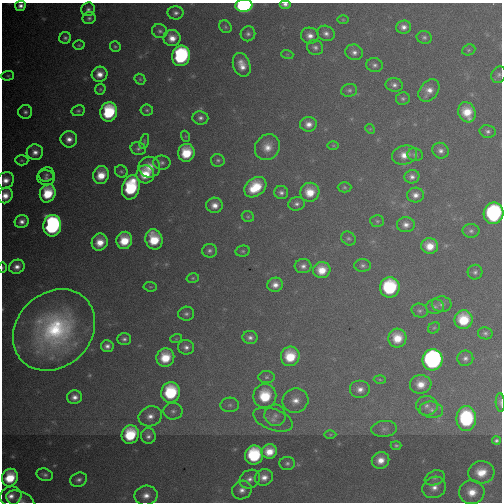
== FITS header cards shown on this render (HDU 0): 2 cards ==
NAXIS1  =                  500
NAXIS2  =                  500

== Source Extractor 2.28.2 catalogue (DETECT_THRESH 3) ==
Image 500 x 500 px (HDU 0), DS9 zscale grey, 1 PNG px = 1 image px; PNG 504 x 504 px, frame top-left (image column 1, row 500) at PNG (2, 3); each listed source drawn as its Kron ellipse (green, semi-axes under 4 px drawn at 4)
Background 4970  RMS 54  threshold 163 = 3 sigma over >= 5 px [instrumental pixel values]
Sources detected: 157; all 157 listed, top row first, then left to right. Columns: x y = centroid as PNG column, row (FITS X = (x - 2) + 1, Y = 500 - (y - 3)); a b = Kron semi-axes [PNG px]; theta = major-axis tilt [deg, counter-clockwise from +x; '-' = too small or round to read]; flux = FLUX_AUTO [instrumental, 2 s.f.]
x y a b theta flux
285 4 6 4 0 1.6e+04
244 5 8 6 6 7.4e+05
20 6 5 5 - 1.9e+04
88 9 7 6 - 1.3e+04
176 13 8 6 0 1.4e+04
89 18 6 6 - 1.1e+04
343 20 6 4 -1 4.4e+03
225 27 7 5 -49 7.8e+03
403 27 7 6 - 2.2e+04
160 31 8 7 - 1.2e+04
326 33 9 7 -27 1.8e+04
248 34 7 7 - 1.3e+04
310 36 9 8 - 2.7e+04
424 37 7 6 - 1.0e+04
65 38 6 5 - 1.1e+04
172 38 8 8 - 4.1e+04
79 45 5 4 - 5.2e+03
115 46 5 5 - 6.5e+03
315 47 8 7 - 1.4e+04
469 50 7 5 22 7.0e+03
354 52 9 7 -19 1.9e+04
287 54 6 4 -18 4.7e+03
181 56 10 9 - 4.9e+05
242 65 12 8 -71 4.4e+04
375 65 8 7 - 1.3e+04
99 74 8 7 - 3.7e+04
499 75 8 7 - 1.1e+04
8 76 6 4 2 6.0e+03
140 79 6 5 - 6.0e+03
394 85 8 6 -10 1.6e+04
100 89 6 5 - 6.2e+03
349 90 8 6 15 1.0e+04
429 91 12 9 51 3.6e+04
403 99 7 6 - 9.5e+03
147 110 6 5 - 7.7e+03
78 111 7 5 9 8.2e+03
25 112 7 7 - 1.3e+04
109 112 10 8 76 2.5e+05
467 112 10 8 -65 7.7e+04
200 118 8 6 -7 1.6e+04
308 124 8 7 - 2.9e+04
370 129 5 4 - 4.3e+03
488 131 8 6 -12 1.2e+04
185 136 5 3 - 4.0e+03
69 139 8 8 - 3.1e+04
144 141 7 4 73 6.3e+03
333 145 6 4 0 4.4e+03
267 147 13 12 - 4.8e+04
138 149 7 6 - 1.1e+04
440 151 8 7 - 1.8e+04
35 152 8 8 - 2.6e+04
186 153 9 8 - 1.2e+05
404 155 12 9 12 4.4e+04
415 155 8 6 -13 9.6e+03
22 160 6 5 - 5.9e+03
218 160 7 6 - 9.5e+03
162 163 8 7 - 1.2e+04
149 167 11 10 - 5.1e+04
121 171 6 6 - 7.3e+03
145 174 9 8 - 9.1e+04
46 175 8 7 - 1.1e+04
101 175 9 7 73 7.3e+04
412 177 7 6 - 1.7e+04
46 178 9 7 -14 1.4e+04
6 180 9 7 40 3.3e+04
131 187 12 8 74 2.9e+05
255 187 12 9 38 1.3e+05
344 187 7 5 -1 6.5e+03
310 192 9 9 - 7.5e+04
48 193 9 7 74 1.3e+05
281 193 7 6 - 1.5e+04
5 195 8 7 - 4.0e+04
415 195 8 7 - 2.4e+04
296 204 8 7 - 1.5e+04
215 205 8 7 - 3.3e+04
493 213 11 10 - 5.0e+05
248 216 6 5 - 6.3e+03
22 221 7 6 - 2.3e+04
377 221 7 5 -4 7.2e+03
406 225 9 7 3 2.4e+04
52 226 11 9 85 8.3e+05
471 231 8 7 - 1.2e+04
348 238 8 6 -40 8.7e+03
154 239 10 8 -77 1.2e+05
124 240 9 8 - 9.6e+04
100 242 8 8 - 6.0e+04
430 246 8 7 - 5.7e+04
209 251 7 6 - 1.3e+04
243 251 7 5 13 7.1e+03
363 265 8 6 0 1.2e+04
303 266 8 7 - 1.9e+04
2 267 5 3 - 3.7e+03
17 267 8 7 - 2.5e+04
322 270 8 8 - 6.8e+04
475 272 7 7 - 1.2e+04
193 278 6 5 - 6.5e+03
275 285 8 7 - 2.8e+04
150 287 6 4 -6 5.6e+03
390 287 10 10 - 2.9e+05
442 304 10 8 1 1.6e+04
435 307 9 7 -2 1.2e+04
420 311 8 7 - 1.0e+04
186 314 8 7 - 1.2e+04
464 320 9 9 - 1.2e+05
434 328 6 5 - 5.7e+03
54 330 44 37 43 6.7e+05
485 333 7 6 - 1.1e+04
250 337 7 6 - 1.6e+04
397 338 9 9 - 7.5e+04
124 339 7 6 - 1.3e+04
176 339 6 4 18 4.5e+03
107 346 6 6 - 1.8e+04
186 347 8 7 - 1.8e+04
290 356 10 9 - 1.2e+05
165 357 9 9 - 1.0e+05
465 358 8 8 - 1.6e+04
432 360 10 10 - 1.0e+06
266 377 8 6 2 1.1e+04
380 380 6 4 -3 5.7e+03
421 384 11 9 7 5.3e+04
360 389 10 9 - 2.9e+04
171 392 10 9 - 2.3e+05
265 396 12 11 - 1.6e+05
74 397 7 6 - 2.4e+04
295 401 13 12 - 4.6e+04
500 402 9 4 -86 8.2e+03
230 405 9 7 3 1.7e+04
427 406 10 9 - 2.5e+04
431 410 12 8 -7 2.4e+04
173 411 9 8 - 1.8e+04
275 415 11 10 - 3.0e+04
150 416 12 9 20 3.4e+04
466 418 12 10 -90 3.3e+05
273 420 20 10 -20 4.9e+04
384 429 13 8 5 2.1e+04
330 434 6 4 0 5.4e+03
130 435 9 8 - 1.6e+05
148 436 8 7 - 1.6e+04
496 441 4 4 - 9.2e+03
396 445 5 4 - 7.1e+03
269 451 8 7 - 5.9e+04
254 455 9 9 - 2.7e+05
381 460 9 8 - 4.4e+04
287 463 8 6 2 1.1e+04
481 472 13 11 6 7.4e+04
45 475 8 6 -18 1.3e+04
264 477 9 8 - 3.2e+04
10 478 9 8 - 1.2e+05
435 478 10 7 21 1.4e+04
250 479 11 9 33 2.5e+04
79 480 9 6 22 1.6e+04
434 487 12 10 26 3.6e+04
242 490 10 9 - 2.8e+04
472 492 12 12 - 6.9e+04
146 495 11 10 - 3.9e+04
11 496 11 9 25 3.7e+04
20 500 14 8 -21 2.5e+04
At the frame edge (FLAGS 8, measured only in part): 10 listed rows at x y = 285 4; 244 5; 20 6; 6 180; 5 195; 493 213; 2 267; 54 330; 500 402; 20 500